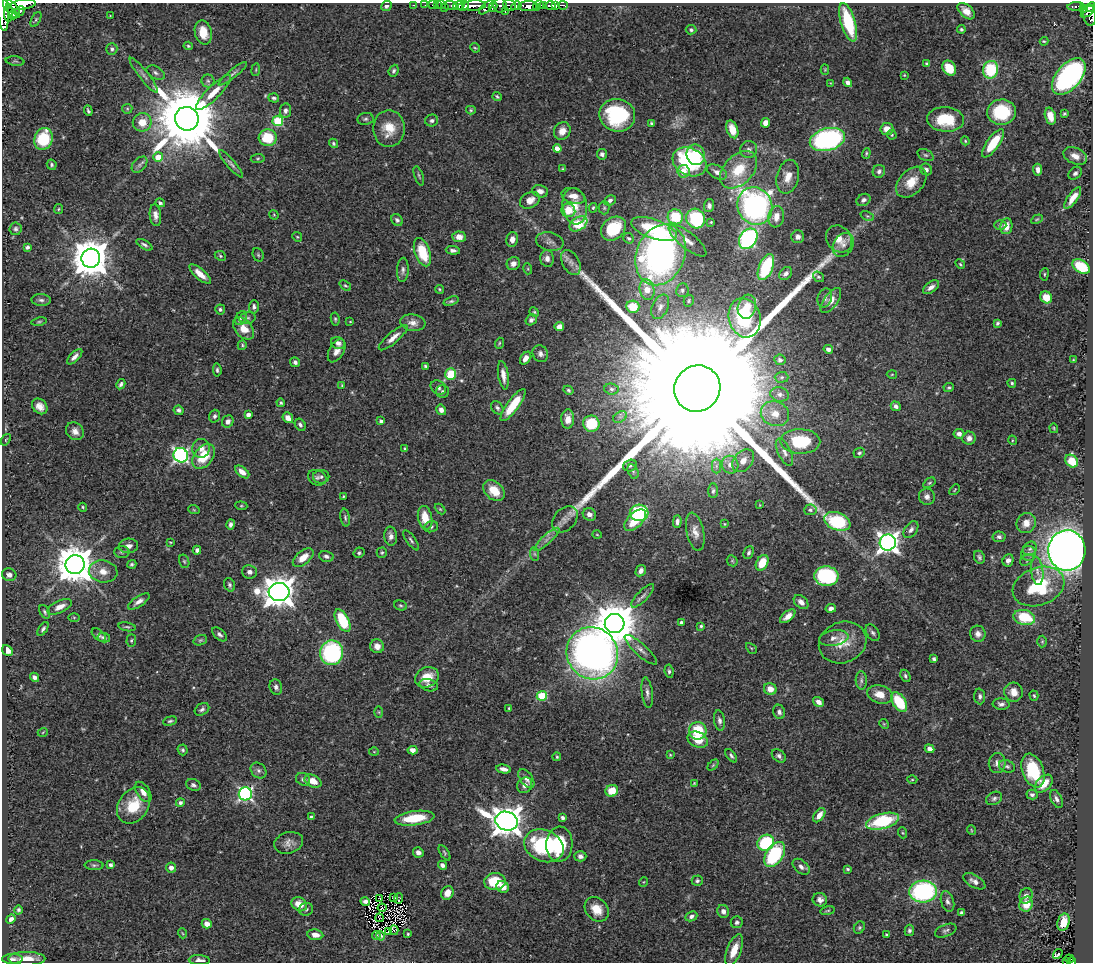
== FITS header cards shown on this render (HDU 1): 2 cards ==
NAXIS1  =                 1091
NAXIS2  =                  960

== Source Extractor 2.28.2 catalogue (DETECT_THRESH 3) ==
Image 1091 x 960 px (HDU 1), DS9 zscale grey, 1 PNG px = 1 image px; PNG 1095 x 964 px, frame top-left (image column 1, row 960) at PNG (2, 3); each listed source drawn as its Kron ellipse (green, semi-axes under 4 px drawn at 4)
Background 0.742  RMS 0.02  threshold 0.0596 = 3 sigma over >= 5 px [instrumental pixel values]
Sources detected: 492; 1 with non-positive FLUX_AUTO (blend fragments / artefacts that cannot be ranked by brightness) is neither listed nor drawn; the other 491 listed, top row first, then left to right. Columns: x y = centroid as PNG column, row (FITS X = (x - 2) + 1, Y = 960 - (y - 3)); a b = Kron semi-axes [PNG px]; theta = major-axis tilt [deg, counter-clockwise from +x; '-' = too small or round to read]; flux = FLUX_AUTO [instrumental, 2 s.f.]
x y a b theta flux
22 5 13 5 8 1100
414 5 3 2 - 12
425 5 2 2 - 6.3
432 5 2 2 - 2.5
438 5 2 2 - 5.2
442 5 2 2 - 1.7
459 5 6 3 15 250
500 5 7 6 - 220
510 5 6 5 - 240
540 5 2 2 - 9
551 5 5 3 - 320
556 5 4 3 - 170
563 5 5 3 - 110
386 6 5 4 - 4
449 6 7 3 3 44
463 6 6 4 31 430
474 6 12 5 4 690
516 6 5 4 - 190
528 6 10 5 2 740
544 6 3 3 - 120
1076 6 8 3 5 50
444 7 3 2 - 1.8
486 7 9 4 45 130
493 7 5 3 - 170
536 7 3 3 - 40
1091 7 6 4 28 180
11 8 11 5 -51 1100
1084 9 3 2 - 26
3 10 21 5 -85 970
19 11 6 4 42 210
966 11 10 6 -43 11
1088 11 8 4 37 200
505 12 3 2 - 75
8 13 9 3 90 600
13 15 5 4 - 310
1089 15 11 6 -83 260
110 16 2 2 - 0.82
36 19 8 4 63 2.3
848 22 20 7 -73 79
961 29 4 4 - 2.2
691 30 5 4 - 2.7
203 32 12 8 -77 24
1044 41 4 2 - 1.6
188 46 4 4 - 1.9
475 48 5 4 - 1.6
112 49 6 5 - 3.8
15 61 9 4 -7 2.2
927 64 4 3 - 2.3
949 68 8 6 -53 31
256 70 6 3 82 1.3
825 70 5 4 - 1.3
991 70 9 7 72 66
394 71 6 4 67 2.7
156 73 10 6 -29 4.3
233 74 18 4 39 5.2
144 75 22 4 -52 6.4
904 75 4 4 - 1.2
1069 76 21 12 49 310
208 81 6 6 - 3.2
848 82 5 4 - 5.7
830 83 3 2 - 0.81
213 93 24 6 45 20
497 96 4 3 - 2.1
274 98 5 4 - 2.8
127 109 5 5 - 1.8
285 110 7 5 83 5.1
471 110 5 4 - 1.8
88 111 5 3 - 2.4
1001 112 14 12 5 69
1064 114 4 3 - 1.7
617 115 18 16 -12 110
1050 116 9 5 -75 17
187 119 12 11 - 16000
365 119 8 6 9 3.2
945 119 18 12 -5 50
278 121 5 5 - 79
432 121 6 6 - 4.3
142 122 9 9 - 21
651 123 4 3 - 1.8
766 123 5 4 - 12
389 128 18 15 90 30
732 129 9 5 -70 18
887 129 6 6 - 13
562 131 9 8 - 12
892 135 5 4 - 2.1
268 138 9 8 - 47
43 139 11 9 73 65
827 139 18 11 14 270
965 141 4 3 - 1.4
333 143 5 4 - 2.4
993 143 17 6 55 47
557 149 4 4 - 14
749 150 8 8 - 5.7
866 153 5 4 - 1.9
602 154 5 5 - 4.2
696 155 10 9 - 30
926 155 8 5 -26 3.1
1075 156 12 8 -23 11
158 157 5 5 - 21
258 158 7 4 6 2
689 162 18 13 -28 140
231 164 17 4 -49 5
52 165 5 4 - 2.6
140 165 9 6 46 4.2
563 169 4 3 - 1.6
739 170 22 14 46 45
926 170 6 5 - 4.7
1038 170 6 4 -84 6
683 171 6 6 - 15
879 171 6 6 - 4.6
717 172 11 6 -26 7.4
1075 173 7 5 42 3.9
419 176 10 3 -71 2.2
788 177 17 11 77 18
911 182 18 12 46 24
540 191 8 6 -16 7.2
573 196 12 7 -17 12
1073 198 13 5 54 14
530 200 10 7 28 13
610 200 6 5 - 3.4
863 200 7 5 28 4
160 203 5 4 - 2.9
575 206 18 12 -83 23
709 206 6 5 - 4.8
755 206 19 17 -65 380
593 208 5 3 - 1.8
604 208 6 5 - 2.4
58 209 5 4 - 1.7
568 210 7 6 - 28
155 215 11 5 -83 7.1
274 215 5 4 - 1.4
867 216 7 4 -24 2.3
675 217 8 7 - 54
776 217 11 8 80 15
696 219 10 9 - 98
1037 219 6 4 29 1.7
397 220 6 5 - 3.3
711 222 3 3 - 1.3
578 224 10 6 33 58
1000 225 6 5 - 2.3
1006 226 8 6 79 12
15 229 6 6 - 3.2
613 229 13 10 42 55
654 229 24 9 -19 120
297 237 5 4 - 1.6
459 237 7 5 -6 12
798 237 6 6 - 5.8
629 238 5 5 - 2.5
512 239 7 6 - 9.2
748 239 11 8 56 230
839 239 14 12 -51 17
688 240 23 8 -39 16
550 242 14 9 -13 7.5
144 245 9 4 -30 3.6
843 245 13 9 58 8.7
27 247 4 4 - 3.3
453 250 7 4 -4 4.2
422 252 15 7 -70 43
258 255 7 5 -68 2.3
661 255 31 24 68 530
220 256 6 4 -24 2
91 258 9 9 - 4000
547 258 8 6 -82 6.7
571 262 13 8 -61 8.6
513 263 7 6 - 7.9
960 264 5 4 - 1.7
766 267 14 7 68 90
1081 267 9 6 -33 69
528 269 5 3 - 1.3
403 270 12 6 87 4.7
200 274 13 5 -41 13
786 274 7 5 44 4.9
1044 274 6 3 82 1.5
818 277 6 4 -39 2.2
345 285 7 4 -37 2
931 287 9 5 36 7
440 289 4 4 - 1.7
647 290 10 7 -78 20
682 290 7 6 - 3.4
1046 297 6 5 - 22
825 298 10 7 73 5.5
41 300 9 6 -2 4.1
451 301 8 4 18 2.6
689 301 6 5 - 2
831 301 14 7 54 10
254 307 7 5 89 3.6
633 307 6 6 - 36
660 307 13 8 66 7.8
747 307 12 9 74 16
220 309 5 5 - 2.8
534 312 5 4 - 1.7
241 318 7 5 62 3
247 318 8 5 13 3.5
745 318 20 16 -76 95
335 319 7 4 -81 2
531 320 6 5 - 5.1
39 322 7 3 11 1.6
350 322 4 3 - 1
413 323 13 8 -8 9.5
997 323 4 3 - 2.3
559 327 5 4 - 11
243 328 13 8 -49 20
393 338 18 5 41 10
338 343 7 5 -19 4.8
499 343 6 3 70 1.5
242 345 5 4 - 1.7
828 349 5 4 - 5.5
337 351 13 7 61 9.1
540 354 9 7 -61 5.3
75 357 10 4 45 5.9
526 358 7 5 54 9.2
780 360 6 5 - 3.4
1073 360 4 3 - 1.2
295 362 5 4 - 3.9
425 366 3 3 - 2.2
217 370 7 4 -84 2.6
451 374 6 5 - 44
892 374 5 3 - 1.2
503 375 14 5 -81 12
782 377 7 5 2 2.6
1012 383 4 4 - 2
121 384 5 3 - 3.2
342 385 3 3 - 1.1
438 387 8 6 -36 4.7
949 388 5 4 - 1.9
612 389 7 5 -5 3.5
697 389 23 22 - 220000
568 390 5 4 - 2.1
442 391 6 6 - 3
780 394 9 7 -12 6.2
281 403 4 4 - 1.9
513 405 19 6 54 46
40 406 9 7 -45 9.9
896 406 5 4 - 4.4
497 408 7 5 -50 3.3
179 410 5 4 - 3
441 410 5 5 - 6.5
775 414 14 12 -21 18
248 415 4 4 - 6.8
214 416 6 5 - 3.3
620 417 8 5 31 3.3
288 418 6 4 -49 8.4
568 419 9 6 88 9.1
228 421 6 5 - 6.5
381 421 4 3 - 4.1
591 424 8 8 - 40
300 425 6 5 - 3.4
1054 428 5 3 - 1.6
75 431 9 8 - 7.6
959 434 5 5 - 6
969 438 6 6 - 7.1
6 440 6 3 57 1.4
1012 440 5 3 - 1.1
800 441 20 12 -1 68
201 448 9 9 - 9.1
405 449 4 3 - 1.7
784 452 15 6 -64 6.9
859 453 6 5 - 2.5
181 455 7 7 - 310
204 456 14 9 52 38
743 461 13 9 49 12
1072 461 7 5 -40 37
730 465 9 8 - 9.5
630 466 7 5 18 3.5
716 466 7 4 90 3.5
633 471 7 5 -64 2.6
242 472 8 5 -39 9.7
321 477 8 7 - 3.6
317 478 9 7 -24 4.5
929 483 7 3 35 1.8
955 490 6 2 46 1.1
494 491 12 8 -43 29
713 491 7 5 87 2.9
343 496 3 3 - 1.3
927 497 8 8 - 6.7
760 505 3 2 - 0.81
241 506 6 4 -6 1.7
83 507 4 3 - 1.5
440 509 6 4 -44 1.6
194 510 6 3 -19 1.3
810 510 6 5 - 3.2
639 513 9 8 - 100
589 514 7 6 - 7.2
345 518 9 4 -81 2.8
425 518 12 7 -79 24
565 519 15 10 49 11
635 520 13 7 45 37
837 521 14 8 -21 100
677 522 6 4 88 4.1
1026 523 10 9 - 12
231 524 5 4 - 4.1
724 524 4 3 - 1.2
431 527 7 5 19 3.2
911 530 9 6 54 5.2
695 532 19 8 -78 12
597 535 5 3 - 1.2
391 536 9 6 -83 6.3
999 537 6 5 - 3.6
547 539 16 4 42 7.1
411 540 12 4 -55 3.4
170 542 4 3 - 1.3
888 542 8 8 - 860
129 546 9 7 6 7
1030 549 7 6 - 4.2
197 550 4 4 - 3.4
1067 550 20 18 87 1300
122 552 7 6 - 2.7
359 553 5 5 - 2.4
382 553 5 5 - 2
749 553 7 4 66 3.2
1029 553 7 7 - 4.7
534 554 7 4 -88 2.5
326 556 7 5 -14 3.9
979 557 6 5 - 3.2
303 558 12 6 39 16
1008 560 6 5 - 6.4
1027 560 8 5 32 3.1
184 561 7 5 -73 2.2
732 561 6 5 - 1.7
762 563 8 5 61 29
132 564 4 4 - 2.4
75 565 9 9 - 3800
103 571 14 11 -9 16
641 571 6 5 - 6.1
1037 571 14 6 -83 8.5
249 572 7 6 - 5.6
9 575 7 6 - 6.1
826 576 12 10 -5 130
229 585 7 5 -71 2.8
1038 586 26 18 20 90
279 592 10 9 - 2400
643 596 15 5 45 5.6
139 601 12 5 34 6.5
801 602 8 6 -43 7.4
400 605 6 5 - 2.2
60 607 13 6 25 10
831 608 5 4 - 4.9
45 612 7 4 -60 2.3
788 616 9 5 41 9
74 617 6 4 -1 1.6
1024 617 11 7 -14 54
343 621 12 6 -62 64
681 622 4 3 - 2.5
615 623 10 9 - 5400
701 626 4 3 - 2.1
127 627 9 3 -10 2.4
43 629 8 4 56 3.2
873 633 9 6 -56 3.7
219 634 9 5 -41 4.2
978 634 8 7 - 6.8
99 635 8 5 -39 3.3
104 638 6 4 -11 3.5
834 638 15 7 8 9.1
131 640 6 5 - 2.1
200 640 7 5 20 2.5
1042 641 6 5 - 1.9
843 642 24 20 22 31
377 646 7 6 - 10
751 648 6 3 -44 1.4
7 650 6 5 - 11
641 650 21 6 -42 8
332 653 12 11 - 190
592 653 27 25 -49 930
934 659 4 4 - 3.2
669 671 7 4 -83 3.1
905 676 6 4 -64 2.7
34 677 5 4 - 4.6
427 677 12 10 25 26
861 680 9 5 -87 3.5
429 685 9 6 -15 5.3
276 687 8 6 -76 4.1
770 689 6 6 - 12
1013 692 9 9 - 12
647 693 15 5 -83 5.9
880 694 13 9 -16 18
542 696 5 5 - 77
980 696 8 5 -86 4
1034 696 5 4 - 1.7
818 702 6 4 -35 6.7
899 702 11 6 -57 55
1001 704 8 5 -3 4.5
509 708 4 3 - 1.4
202 709 8 5 34 3.5
379 712 6 4 -89 1.7
779 712 7 6 - 4.6
719 720 10 5 -80 4.3
170 721 7 4 15 2.6
884 724 5 4 - 1.4
698 731 9 9 - 53
43 732 5 3 - 1
698 740 10 7 -25 23
930 749 5 4 - 6.3
183 750 5 5 - 2.3
412 750 5 4 - 7.9
374 752 5 3 - 1.2
670 755 3 2 - 1.3
731 756 7 3 -53 2.7
779 756 8 5 -40 3.9
557 757 4 4 - 1.5
997 763 10 8 85 6.7
713 765 6 4 46 1.8
1007 766 8 6 -19 3.1
504 769 7 4 -10 6.8
259 771 9 7 -45 4.7
1033 771 17 10 -69 67
303 779 7 6 - 4.1
526 779 11 6 -54 6.7
912 780 5 3 - 1.3
313 781 9 6 -26 17
694 783 4 4 - 1.2
1044 784 11 7 44 19
193 785 7 5 -22 3.8
525 785 8 7 - 6.9
612 791 6 6 - 25
143 792 11 6 -56 9.3
245 794 6 6 - 300
1032 795 6 5 - 3.6
994 798 8 6 27 4
1057 799 9 5 -65 4.7
180 803 4 4 - 3.9
133 805 20 14 56 44
819 815 8 4 56 11
311 817 4 3 - 2
415 818 20 7 7 49
562 818 4 3 - 3.2
507 821 11 9 -16 2200
882 821 17 7 15 96
971 830 5 3 - 1.1
903 833 5 3 - 1.4
289 843 15 10 15 9.8
766 843 9 7 42 91
559 844 17 13 87 67
544 846 20 15 -24 130
418 852 5 5 - 6.5
444 853 8 4 -57 2.2
775 855 14 8 57 120
580 856 6 5 - 5.2
94 865 9 5 -2 2.9
110 865 4 4 - 3.6
442 865 5 4 - 5.1
801 867 10 6 -40 6.1
171 868 5 5 - 6.3
848 869 4 3 - 1.9
697 881 5 5 - 2.8
974 881 12 6 -30 7.1
495 882 11 8 4 46
643 882 5 3 - 1.1
503 887 6 5 - 14
923 891 14 11 5 200
447 893 7 6 - 13
1026 896 8 6 74 5.9
380 898 3 3 - 1
393 898 2 2 - 1.4
399 898 5 2 - 0.41
820 900 7 6 - 6.5
365 901 5 4 - 2.3
947 901 11 6 -75 5.1
299 904 8 6 -30 18
1026 904 7 6 - 21
382 908 4 2 - 0.12
306 909 7 6 - 3.1
597 909 13 10 -47 21
19 910 4 4 - 2.7
723 911 6 6 - 5.9
827 911 7 3 9 1.4
961 913 4 3 - 2.5
691 916 6 4 25 4.4
379 918 4 2 - 1
11 919 5 4 - 5.5
737 922 6 6 - 3.3
1064 922 9 6 74 22
207 924 5 4 - 8.9
859 928 6 5 - 2.3
394 930 5 2 - 2.1
909 930 6 4 78 3.2
388 931 2 2 - 340
946 931 11 6 22 3.9
182 933 5 3 - 1.1
408 934 3 3 - 1.8
315 935 8 5 -8 10
886 935 3 3 - 2
376 936 4 3 - 2.5
380 936 5 4 - 2.7
734 950 17 7 68 22
1058 954 5 4 - 5.6
13 959 10 5 1 4.4
27 959 18 7 0 17
1069 959 5 3 - 20
199 960 10 5 -3 6.3
1067 962 3 2 - 11
1072 962 4 3 - 61
At the frame edge (FLAGS 8, measured only in part): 6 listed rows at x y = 22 5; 1091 7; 3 10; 199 960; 1067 962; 1072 962
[1 non-positive-flux detection neither listed nor drawn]